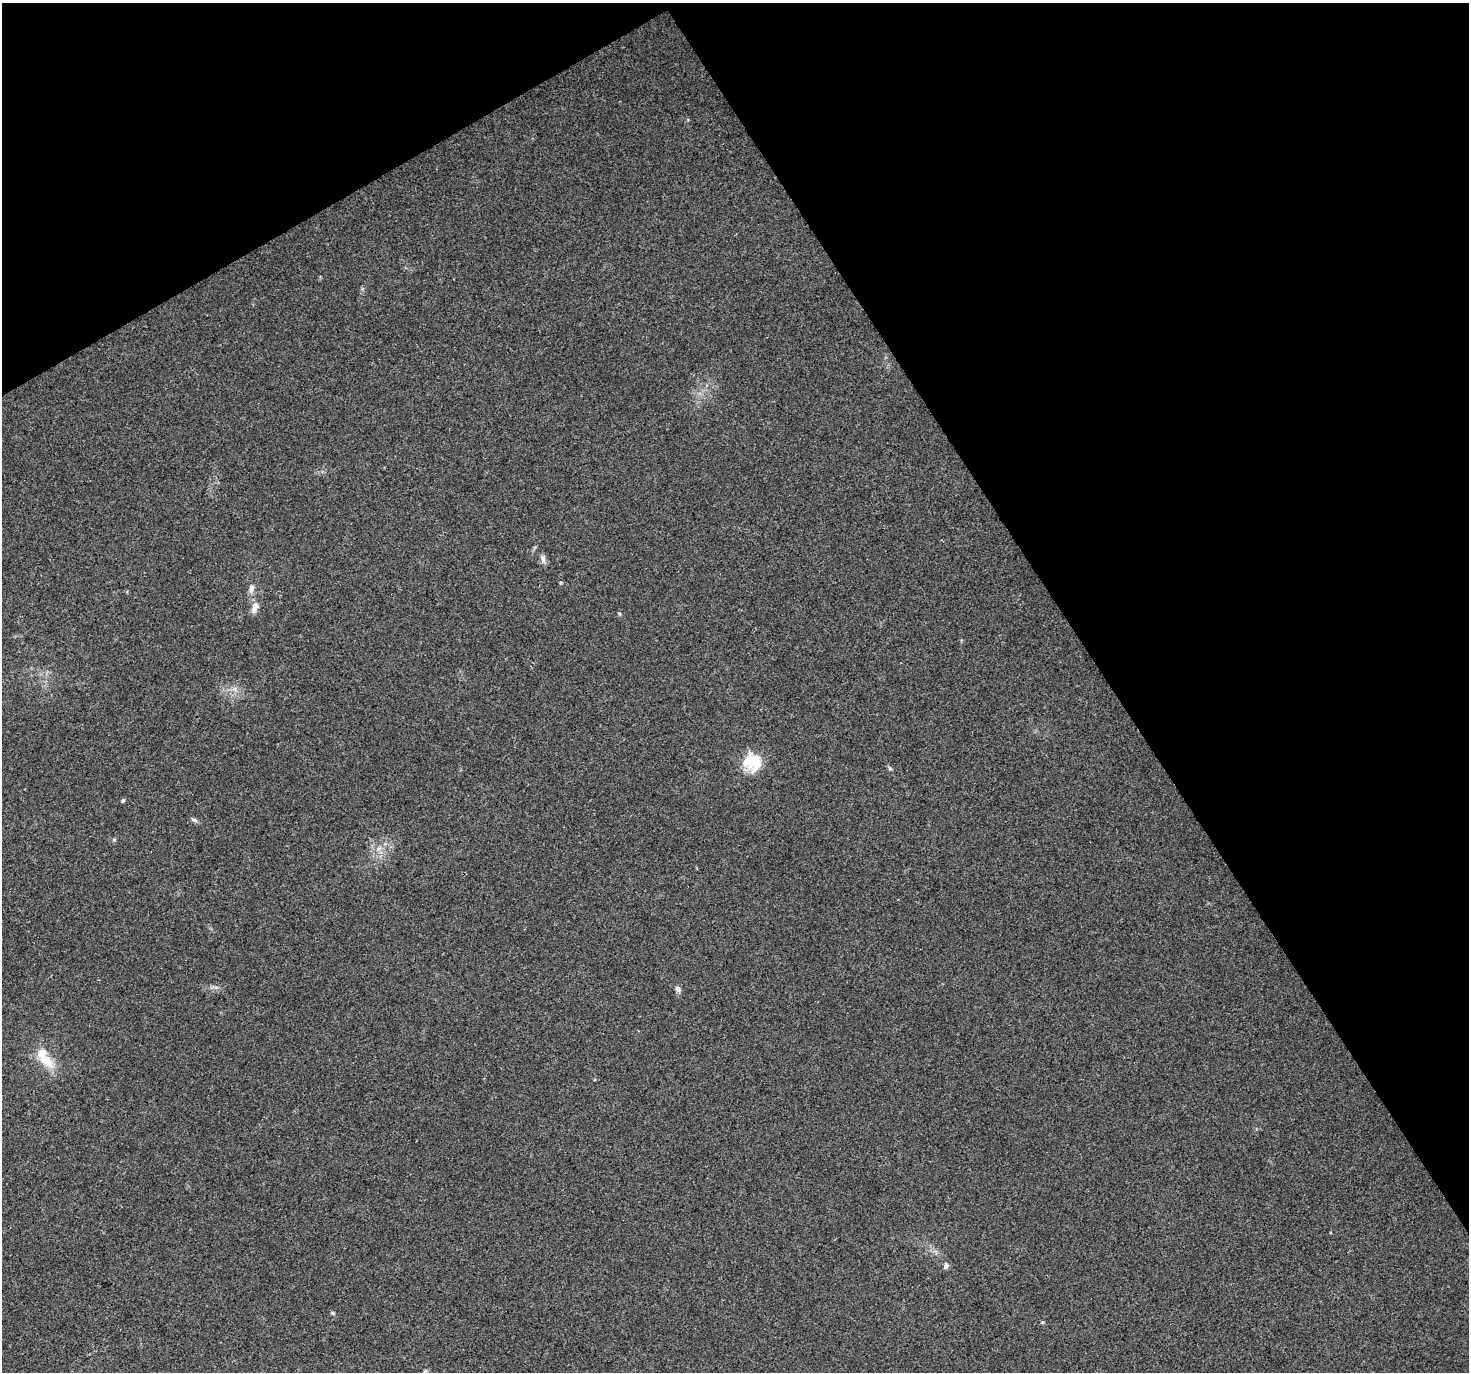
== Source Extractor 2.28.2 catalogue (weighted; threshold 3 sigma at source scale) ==
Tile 3 of 4 x 4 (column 3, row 1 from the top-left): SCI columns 2936-4402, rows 4289-5658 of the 5868 x 5773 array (HDU 1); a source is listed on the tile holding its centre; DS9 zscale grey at full resolution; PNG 1471 x 1374 px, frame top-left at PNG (2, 3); no overlay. Shown black and unused: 31% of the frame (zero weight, under 3 of 4 exposures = <1% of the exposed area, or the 3 px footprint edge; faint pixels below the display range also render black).
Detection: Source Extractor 2.28.2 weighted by HDU 2 'WHT'; one run over the whole footprint, this tile lists its part. Background 0.0767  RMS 0.0047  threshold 0.0213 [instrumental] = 3 sigma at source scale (4.5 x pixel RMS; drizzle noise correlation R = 1.50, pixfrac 1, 0.0396/0.0396 arcsec/px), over >= 5 px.
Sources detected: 18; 1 inside a brighter listed object's ellipse — not listed separately; the other 17 listed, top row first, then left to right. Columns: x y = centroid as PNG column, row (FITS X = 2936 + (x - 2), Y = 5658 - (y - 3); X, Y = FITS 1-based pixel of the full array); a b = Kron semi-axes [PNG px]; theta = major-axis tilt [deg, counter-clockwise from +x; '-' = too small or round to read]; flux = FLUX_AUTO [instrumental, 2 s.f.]
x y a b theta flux
543 559 12 6 -85 1.8
561 582 5 3 - 0.46
251 588 11 6 85 2.4
255 608 16 8 71 3
619 614 5 4 - 0.55
235 689 7 5 -90 1.3
752 762 23 20 -46 14
890 768 6 5 - 0.77
123 800 4 4 - 0.85
194 820 10 5 -24 1.1
114 839 6 4 -1 0.61
379 848 7 4 18 1.2
678 989 7 6 - 1.9
47 1061 31 13 -39 9.9
946 1266 9 6 61 1.3
333 1313 7 4 -27 0.68
425 1371 6 4 18 0.63